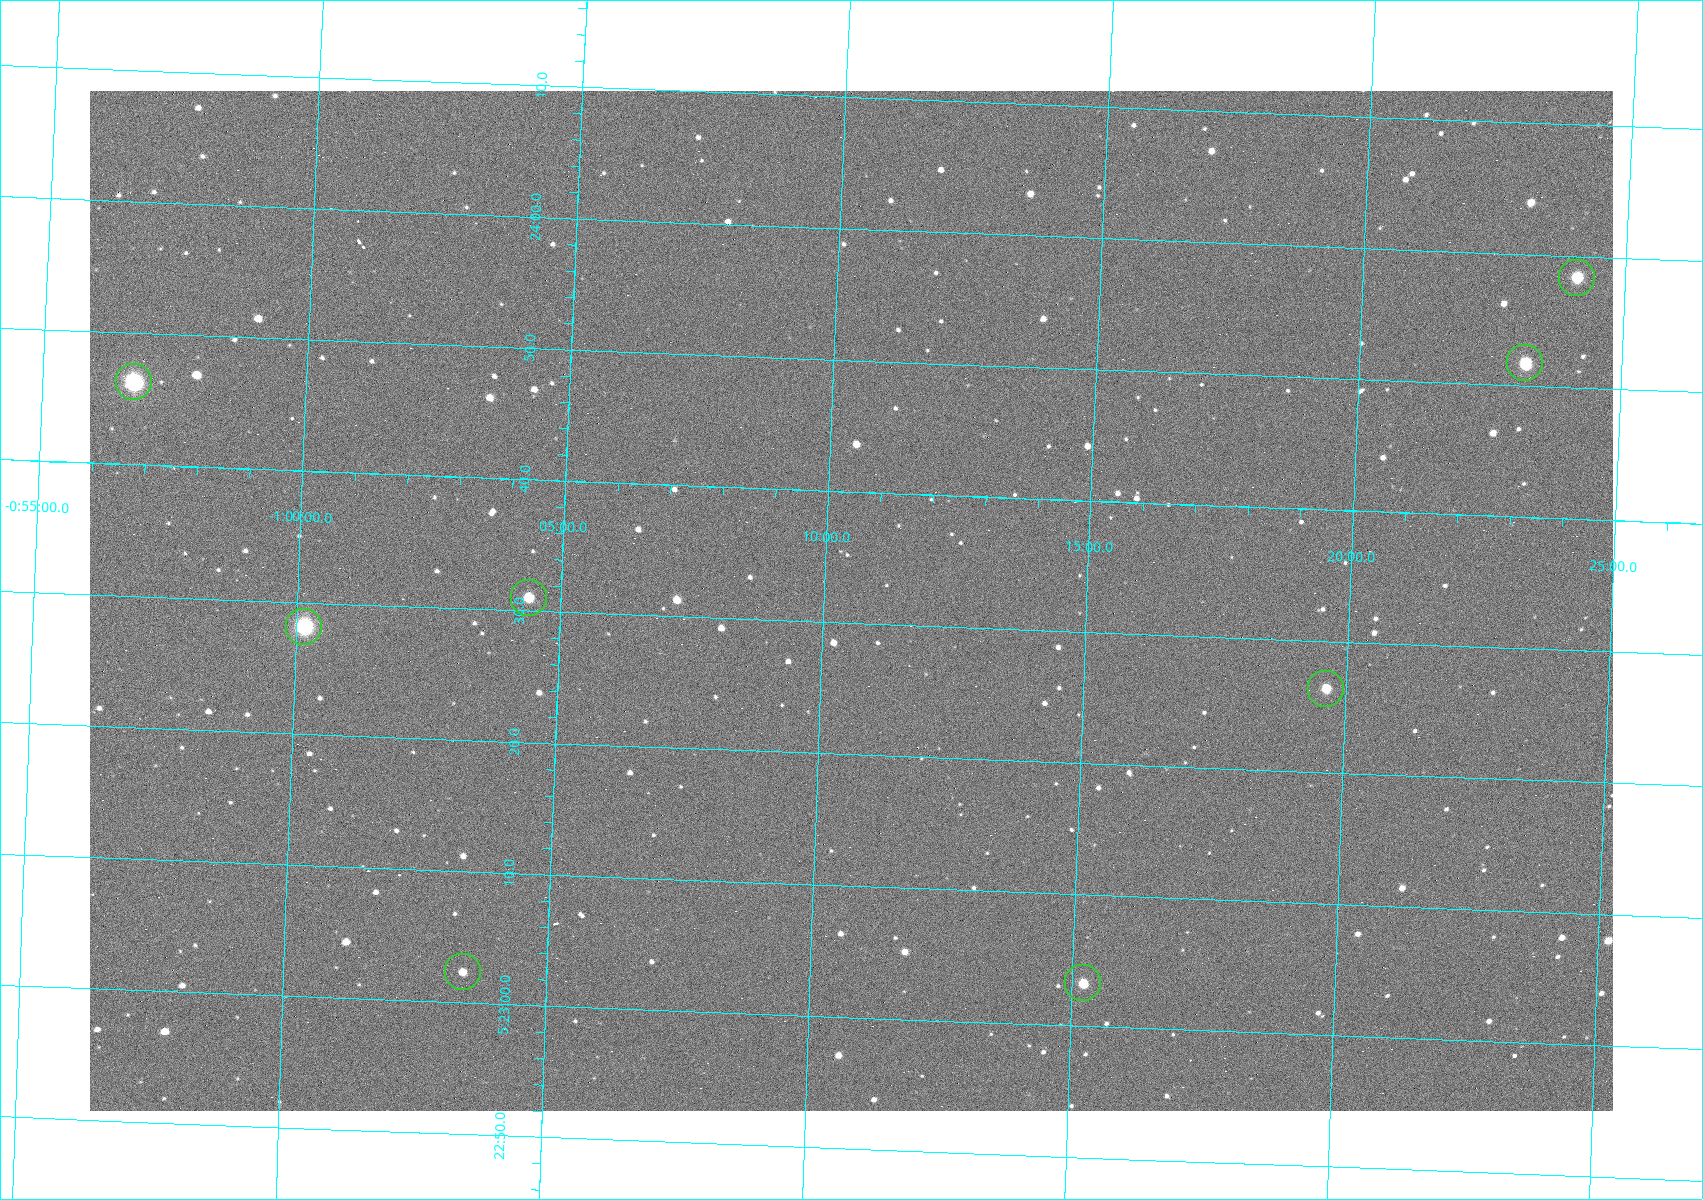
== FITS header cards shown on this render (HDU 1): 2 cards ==
NAXIS1  =                 1523
NAXIS2  =                 1020

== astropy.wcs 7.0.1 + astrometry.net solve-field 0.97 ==
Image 1523 x 1020 px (HDU 1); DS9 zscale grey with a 90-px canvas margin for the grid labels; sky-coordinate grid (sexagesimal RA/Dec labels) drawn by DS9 from the SOLVED WCS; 8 Tycho-2 reference stars matched to detected sources circled (green)
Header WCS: RA---TAN/DEC--TAN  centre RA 05:23:32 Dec -01:11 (80.88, -1.18 deg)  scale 1.14 arcsec/px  FOV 29.0' x 19.4'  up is +88 deg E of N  parity flipped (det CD > 0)
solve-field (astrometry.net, Tycho-2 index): VERIFIED the header's WCS against the Tycho-2 star catalogue (8 matches, 0 conflicts) and refined it, rather than solving blind
Solved WCS: RA---TAN-SIP/DEC--TAN-SIP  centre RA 05:23:32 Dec -01:11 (80.88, -1.18 deg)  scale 1.14 arcsec/px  FOV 29.0' x 19.4'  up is +88 deg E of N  parity flipped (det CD > 0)
The solver's refit moves the header's centre by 0.39 arcsec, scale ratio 1.001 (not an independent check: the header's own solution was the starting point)
Tycho-2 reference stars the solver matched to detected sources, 8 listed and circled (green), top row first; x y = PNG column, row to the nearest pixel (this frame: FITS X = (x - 90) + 1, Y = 1020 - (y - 91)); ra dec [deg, ICRS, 3 dp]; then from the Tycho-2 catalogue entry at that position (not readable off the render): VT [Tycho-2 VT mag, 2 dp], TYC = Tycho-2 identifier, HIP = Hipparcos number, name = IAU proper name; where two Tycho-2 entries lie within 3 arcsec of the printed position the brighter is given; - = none
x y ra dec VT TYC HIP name
1577 278 80.993 -1.402 10.12 4753-1097-1 - -
1525 363 80.966 -1.386 10.33 4753-1182-1 - -
134 382 80.943 -0.946 8.91 4753-387-1 - -
529 598 80.879 -1.073 10.48 4753-1534-1 - -
304 627 80.867 -1.002 7.84 4753-1205-1 25199 -
1326 689 80.860 -1.327 11.24 4753-1591-1 - -
463 972 80.760 -1.057 11.82 4753-1463-1 - -
1083 983 80.764 -1.254 10.69 4753-1358-1 - -